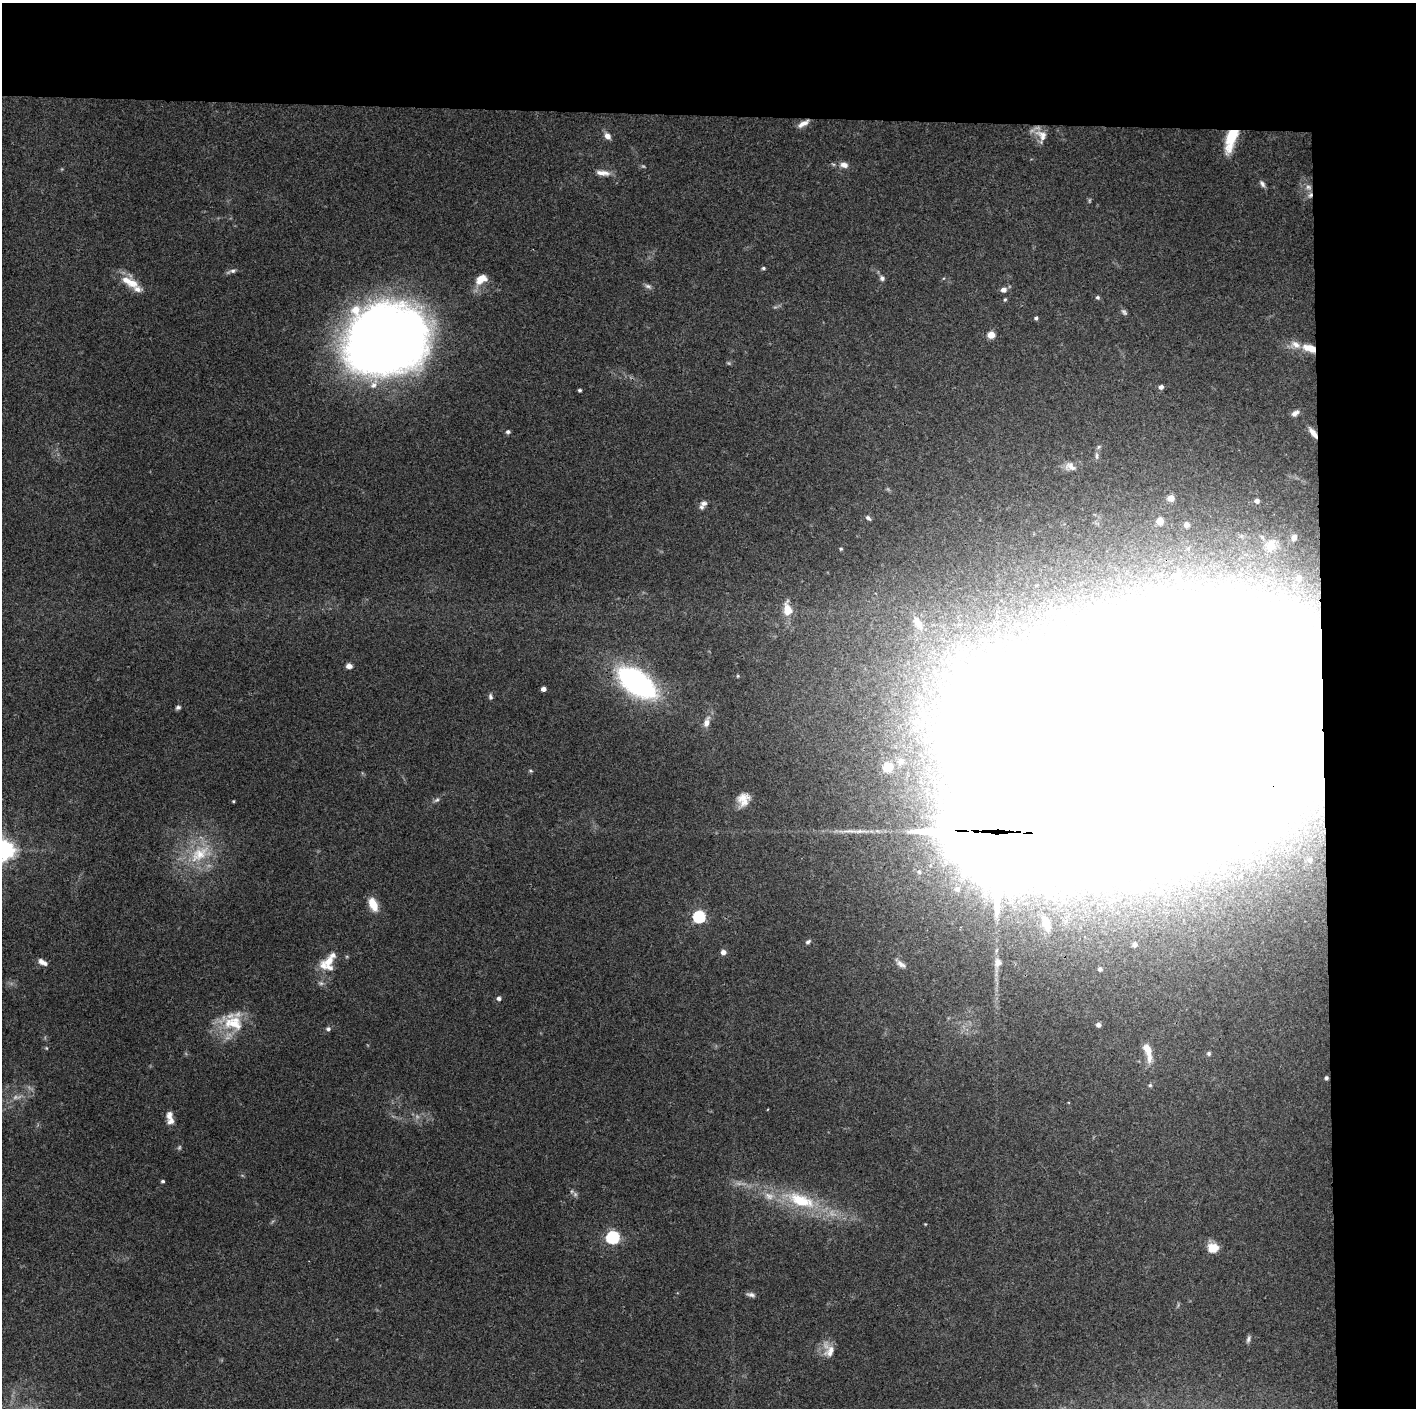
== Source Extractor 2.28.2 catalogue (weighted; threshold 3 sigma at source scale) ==
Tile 3 of 3 x 3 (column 3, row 1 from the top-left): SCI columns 2830-4243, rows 2813-4218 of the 4243 x 4223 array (HDU 1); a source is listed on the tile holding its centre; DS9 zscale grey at full resolution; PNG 1418 x 1410 px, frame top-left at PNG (2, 3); no overlay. Shown black and unused: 14% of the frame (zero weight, under 3 of 4 exposures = <1% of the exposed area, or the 3 px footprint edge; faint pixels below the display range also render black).
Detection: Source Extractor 2.28.2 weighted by HDU 2 'WHT'; one run over the whole footprint, this tile lists its part. Background 0.0727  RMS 0.0055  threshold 0.0245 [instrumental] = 3 sigma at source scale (4.5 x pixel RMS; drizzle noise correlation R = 1.50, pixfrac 1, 0.05/0.05 arcsec/px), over >= 5 px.
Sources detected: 122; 7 too faint to see at this stretch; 13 inside a brighter object's white glare — not listed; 10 inside a brighter listed object's ellipse — not listed separately; the other 92 listed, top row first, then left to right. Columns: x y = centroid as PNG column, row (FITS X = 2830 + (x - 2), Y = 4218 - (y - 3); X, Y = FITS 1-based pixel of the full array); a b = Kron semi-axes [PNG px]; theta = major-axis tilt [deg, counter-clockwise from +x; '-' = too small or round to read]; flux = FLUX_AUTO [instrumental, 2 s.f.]
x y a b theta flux
803 124 15 6 30 3.4
1042 135 18 12 -43 5.7
607 136 8 6 -51 3.4
1231 139 26 10 72 19
844 165 10 7 -13 3.1
603 173 18 7 -6 4.3
1262 184 9 6 -55 1.7
1310 195 8 5 68 1.8
763 268 5 4 - 0.82
233 271 8 6 5 1.4
882 278 7 6 - 1.6
481 279 16 11 29 7.3
130 282 29 11 -27 10
648 286 9 5 -15 1.6
1004 290 6 5 - 3.3
1098 297 5 5 - 0.96
1005 299 4 4 - 0.69
1124 312 10 6 -54 1.4
1036 318 4 4 - 1.1
991 335 6 5 - 7.1
386 340 73 61 19 600
1309 348 17 8 -18 7.7
1161 387 5 4 - 2.3
580 390 3 3 - 0.98
1295 413 9 6 33 2.4
508 432 6 5 - 1.1
1313 433 13 6 -52 4
1097 456 10 5 86 1.6
1070 466 15 10 -21 4.3
1171 498 5 5 - 4.2
1257 501 5 4 - 2
704 503 10 8 15 2.6
868 518 7 4 -42 1.4
1160 521 5 5 - 9.1
1187 525 4 4 - 2.1
1294 538 8 6 60 2.4
1271 546 16 10 70 7.7
841 549 4 4 - 0.64
1177 575 9 9 - 4.9
1299 578 7 7 - 3.2
787 609 17 9 -84 8.3
1064 612 7 7 - 4.6
918 623 21 11 -59 8.4
349 666 6 5 - 3
738 676 4 4 - 0.62
637 683 25 11 -36 220
543 689 4 4 - 2.8
490 697 8 5 -84 1.3
178 708 6 5 - 1.2
706 722 16 8 73 3.9
1163 735 198 84 23 30000
901 761 10 9 - 4.1
888 767 7 7 - 18
531 771 7 3 -19 0.62
743 798 19 11 18 6.1
437 800 8 5 27 1.2
233 801 3 3 - 0.56
997 832 33 13 -2 14000
4 850 7 7 - 360
199 854 35 19 37 25
1310 860 5 5 - 1.3
919 872 6 5 - 1.3
957 888 15 13 83 11
373 904 17 9 -68 8
699 917 6 6 - 70
1046 924 14 7 -72 5.4
808 942 8 5 32 1.2
1135 945 5 5 - 2.2
723 952 5 5 - 2.9
41 961 9 8 - 2.6
328 962 17 12 46 7
998 963 11 10 - 3.8
901 964 15 6 -30 2.7
1100 969 5 5 - 1.6
321 983 7 6 - 1.4
499 998 5 4 - 1.6
233 1023 30 21 -9 21
1098 1025 5 5 - 1.8
328 1029 6 5 - 1.2
46 1048 5 3 - 0.5
1147 1049 16 9 -67 6.1
1209 1053 6 5 - 1
1326 1078 4 3 - 1.1
1150 1085 5 5 - 0.85
169 1115 11 8 84 3.1
163 1181 5 4 - 0.83
801 1200 43 18 -20 33
613 1237 6 6 - 95
1213 1248 12 10 4 8
751 1295 11 5 -13 1.8
1248 1339 10 5 73 1.4
830 1351 18 11 51 6.2
Overlapping masked pixels (flux is a lower limit): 7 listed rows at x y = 803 124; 1231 139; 1310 195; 1309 348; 1313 433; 1163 735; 997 832
Isophote crosses this tile's border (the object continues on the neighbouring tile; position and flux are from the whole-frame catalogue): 1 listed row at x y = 4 850